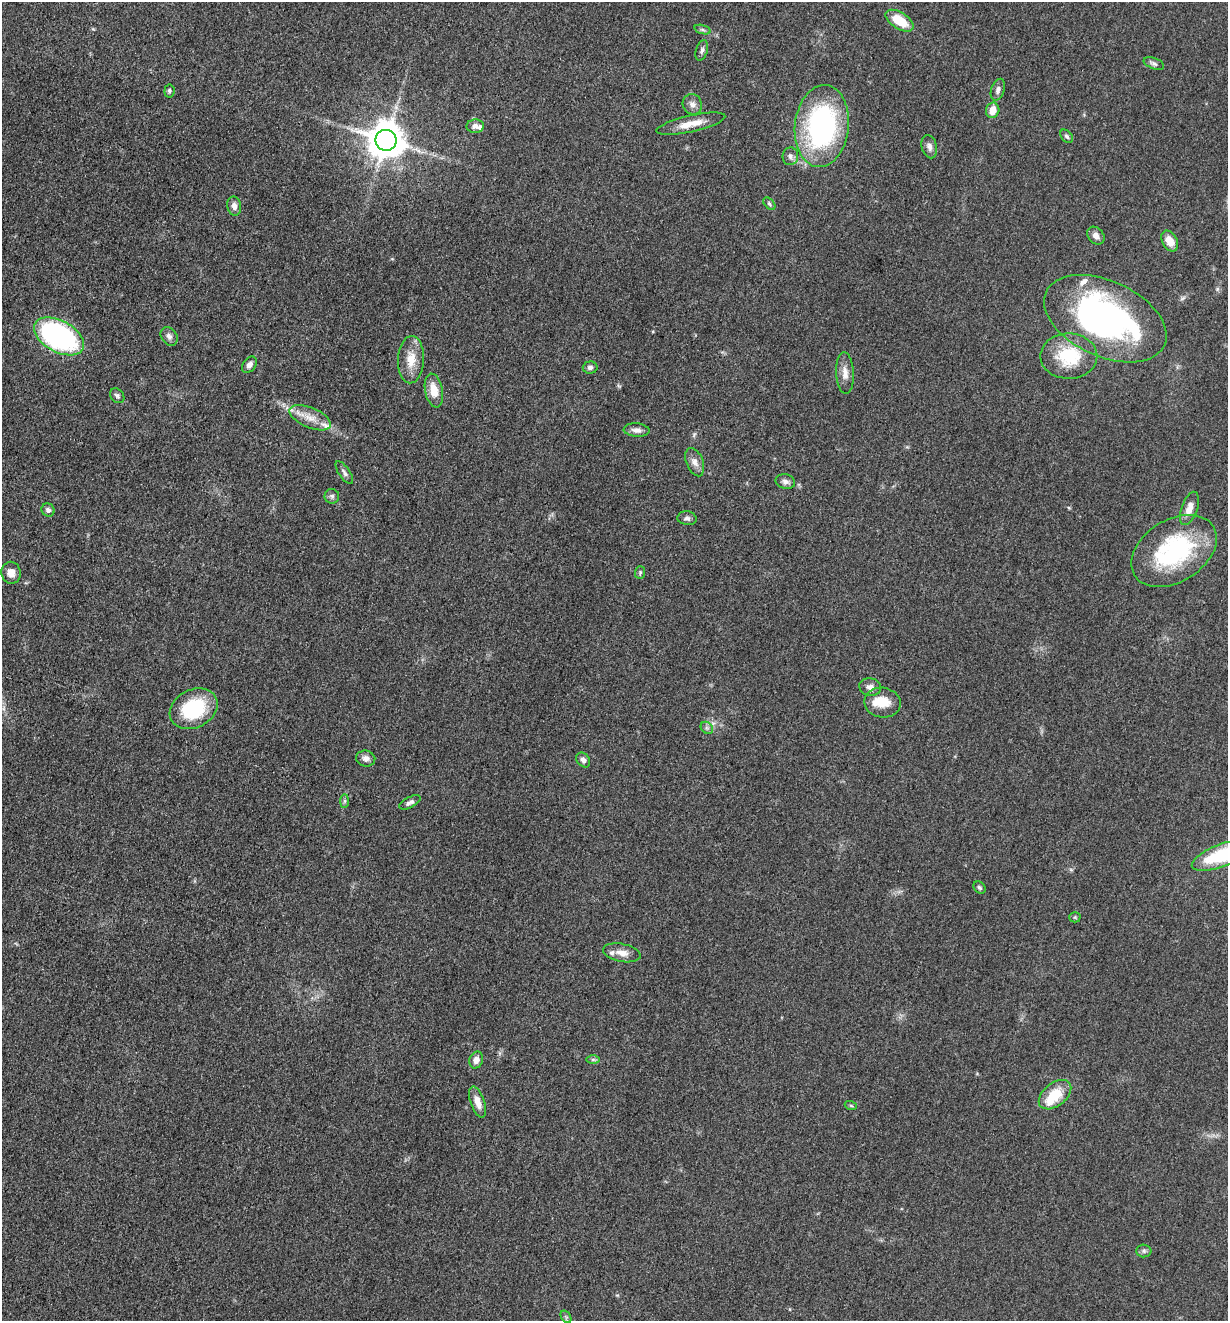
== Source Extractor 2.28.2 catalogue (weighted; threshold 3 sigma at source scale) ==
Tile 11 of 4 x 4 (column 3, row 3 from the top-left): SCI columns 2714-3939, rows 1330-2648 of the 5304 x 5292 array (HDU 1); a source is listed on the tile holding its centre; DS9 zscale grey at full resolution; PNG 1230 x 1323 px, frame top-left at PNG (2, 2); each listed source drawn as its Kron ellipse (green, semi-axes under 4 px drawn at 4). Shown black and unused: <1% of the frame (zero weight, under 3 of 5 exposures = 1% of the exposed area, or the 3 px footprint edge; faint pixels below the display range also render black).
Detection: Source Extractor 2.28.2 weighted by HDU 2 'WHT'; one run over the whole footprint, this tile lists its part. Background 0.0509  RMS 0.0056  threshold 0.0251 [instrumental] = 3 sigma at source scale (4.5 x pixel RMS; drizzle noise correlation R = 1.50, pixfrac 1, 0.05/0.05 arcsec/px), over >= 5 px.
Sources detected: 66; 6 inside a brighter listed object's ellipse — not listed separately; the other 60 listed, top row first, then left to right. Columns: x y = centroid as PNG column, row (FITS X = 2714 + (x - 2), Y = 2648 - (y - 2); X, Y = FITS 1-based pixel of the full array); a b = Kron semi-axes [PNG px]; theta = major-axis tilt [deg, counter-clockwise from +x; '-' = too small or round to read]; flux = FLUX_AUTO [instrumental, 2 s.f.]
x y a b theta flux
899 21 16 8 -32 14
703 30 8 3 -19 1
702 50 10 5 73 1.7
1154 64 11 5 -21 1.6
998 90 11 6 71 2.3
169 91 6 5 - 1.2
692 104 10 9 - 3
993 110 8 6 78 6.4
691 124 35 8 12 9.3
475 126 8 7 - 2.7
822 126 41 27 84 110
1067 136 7 5 -49 1.2
386 140 10 10 - 1400
929 147 12 7 -75 2.6
790 156 9 8 - 2.1
769 204 7 4 -46 1
234 206 9 7 -79 2.9
1096 236 10 7 -47 3
1170 241 11 7 -60 6.5
1105 319 65 37 -24 190
59 336 27 15 -29 150
169 336 10 7 -54 2.4
1069 356 28 22 0 28
411 360 24 13 87 10
249 365 9 6 53 2.6
590 368 7 6 - 1.8
845 373 21 9 -87 5.2
434 390 17 9 -79 8.4
117 396 8 6 -49 1.5
310 418 22 10 -23 8.5
637 430 13 6 -4 2.9
695 462 15 8 -69 3.8
344 473 13 5 -55 1.9
785 482 10 7 -15 2.2
332 496 7 7 - 1.4
1189 508 17 8 70 5.6
48 510 7 6 - 1.8
687 518 9 7 -7 1.8
1174 551 46 31 32 68
640 572 6 5 - 0.93
11 573 11 9 -79 4.6
870 687 11 9 -10 3.1
882 703 18 15 -11 11
194 709 25 19 27 36
707 728 7 5 -44 1.4
366 758 9 8 - 2.9
583 760 8 6 -54 2.3
344 801 7 4 89 1.1
410 802 12 5 27 2
1222 855 32 11 21 36
980 888 7 5 -44 1.3
1075 917 5 5 - 0.78
622 953 19 9 -11 5
593 1059 7 4 0 1
476 1060 8 7 - 3.2
1055 1095 18 11 39 17
478 1102 16 7 -71 5.2
851 1106 6 4 -20 0.71
1144 1251 7 6 - 1.5
566 1317 7 4 -56 0.97
Isophote crosses this tile's border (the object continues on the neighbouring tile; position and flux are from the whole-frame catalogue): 1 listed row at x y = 1222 855